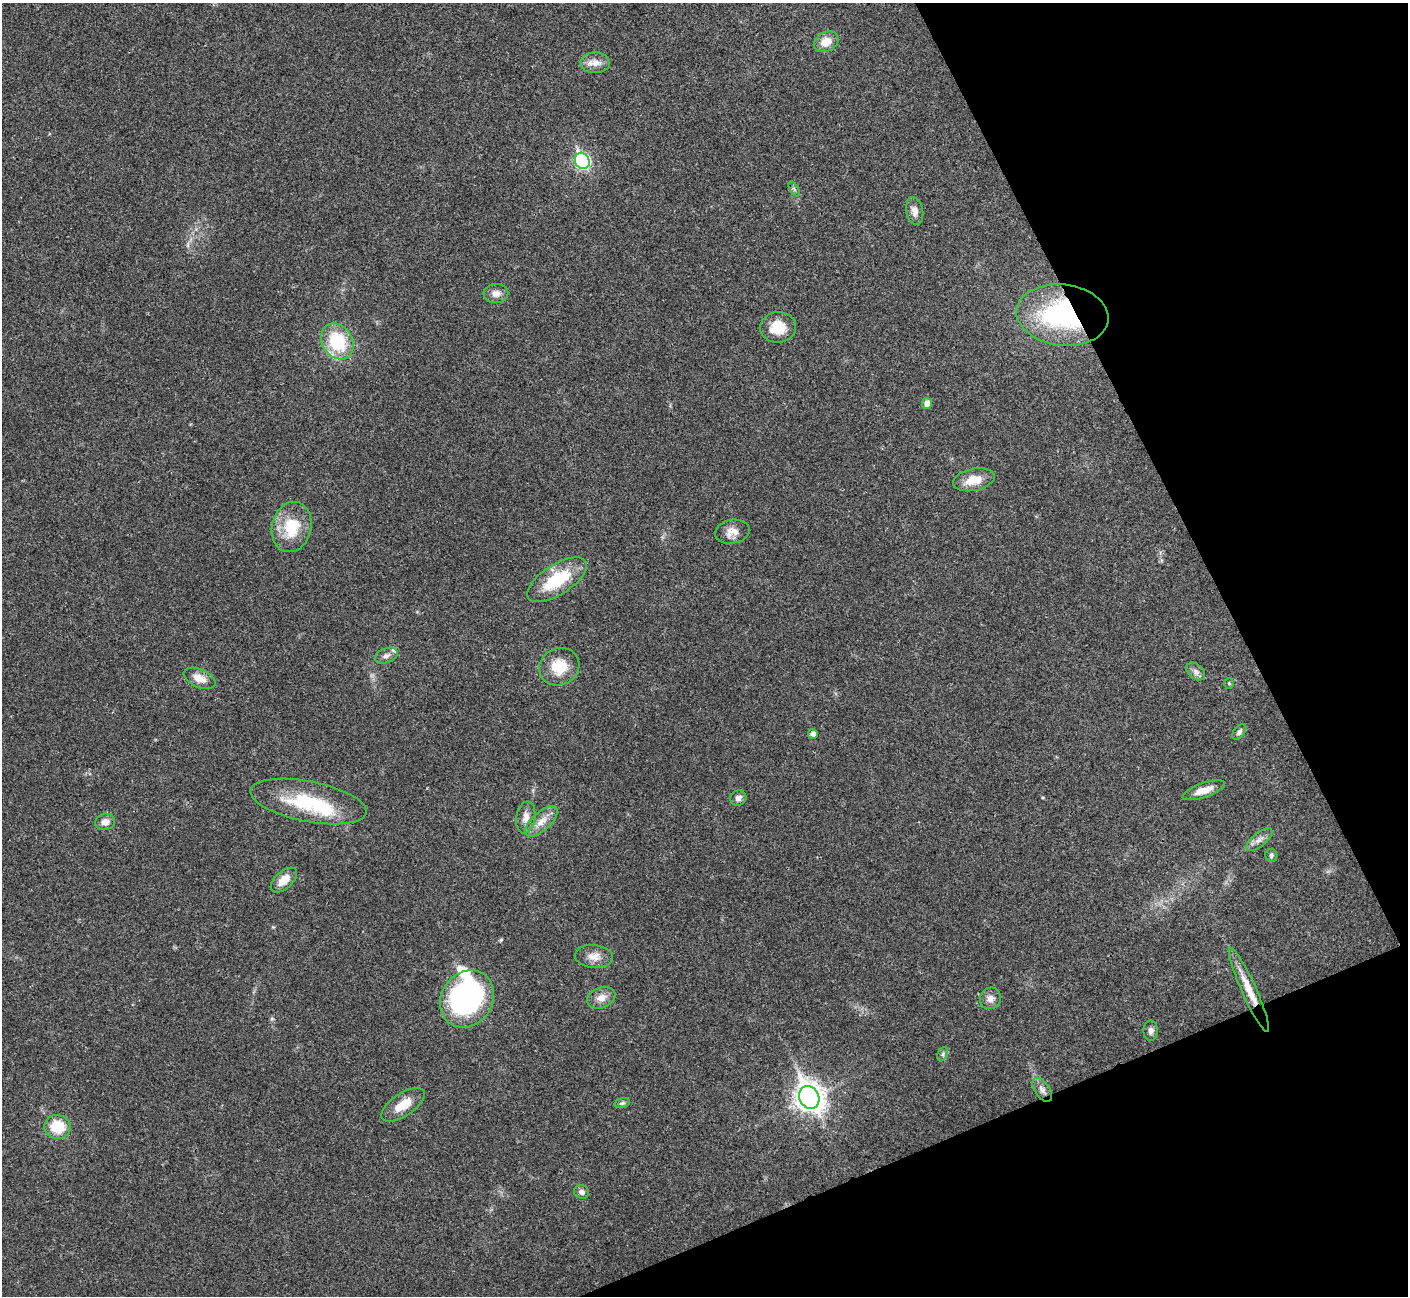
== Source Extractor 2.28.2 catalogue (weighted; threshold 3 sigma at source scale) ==
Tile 12 of 4 x 4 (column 4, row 3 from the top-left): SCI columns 4219-5624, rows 1449-2742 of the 5629 x 5617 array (HDU 1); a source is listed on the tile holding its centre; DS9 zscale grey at full resolution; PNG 1410 x 1298 px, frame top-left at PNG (2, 3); each listed source drawn as its Kron ellipse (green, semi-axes under 4 px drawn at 4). Shown black and unused: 21% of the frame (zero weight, under 3 of 4 exposures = <1% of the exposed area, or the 3 px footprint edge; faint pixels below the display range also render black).
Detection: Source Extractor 2.28.2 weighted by HDU 2 'WHT'; one run over the whole footprint, this tile lists its part. Background 0.022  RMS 0.0041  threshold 0.0183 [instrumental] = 3 sigma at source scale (4.5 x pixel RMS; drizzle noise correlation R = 1.50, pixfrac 1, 0.05/0.05 arcsec/px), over >= 5 px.
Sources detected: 46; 3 inside a brighter listed object's ellipse — not listed separately; the other 43 listed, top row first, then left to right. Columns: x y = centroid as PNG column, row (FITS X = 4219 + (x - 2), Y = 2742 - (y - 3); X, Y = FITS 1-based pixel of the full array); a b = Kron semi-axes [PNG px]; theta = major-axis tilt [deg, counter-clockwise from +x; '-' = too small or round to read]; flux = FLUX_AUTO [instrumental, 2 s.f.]
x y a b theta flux
826 42 13 9 27 5.3
595 63 15 10 1 3.5
582 161 8 7 - 74
794 189 8 3 -58 0.64
915 211 14 8 -79 2.9
496 294 12 9 3 2.7
1062 315 46 30 -7 59
778 327 18 15 6 8.1
337 341 19 15 -57 22
927 403 5 5 - 3
974 480 21 11 12 7.1
292 527 25 19 78 15
732 532 17 12 11 4
557 580 34 15 32 20
386 655 12 7 21 1.9
559 667 20 18 25 11
1196 672 10 7 -40 1.7
200 678 17 9 -24 4.1
1229 683 5 5 - 0.58
1239 732 9 5 49 1.1
813 734 5 5 - 1.7
1204 790 22 7 19 4.7
738 798 8 7 - 1.9
308 802 59 20 -11 28
526 818 16 9 80 3.3
541 821 20 9 42 4.6
105 822 10 8 14 2.7
1259 840 16 6 39 2.4
1271 855 6 6 - 0.84
284 880 16 8 42 5.2
594 956 19 11 -4 4.2
1249 990 46 7 -66 9.1
601 998 14 10 20 3.5
990 998 11 10 - 2.5
467 999 30 25 57 88
1151 1031 10 7 89 1.6
943 1054 7 5 61 0.94
1042 1090 14 7 -56 2.3
809 1097 12 9 -64 440
622 1103 8 4 16 0.75
403 1105 25 11 34 7.5
57 1127 13 12 - 12
581 1192 7 6 - 1.5
Overlapping masked pixels (flux is a lower limit): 2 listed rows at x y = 1062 315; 1249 990